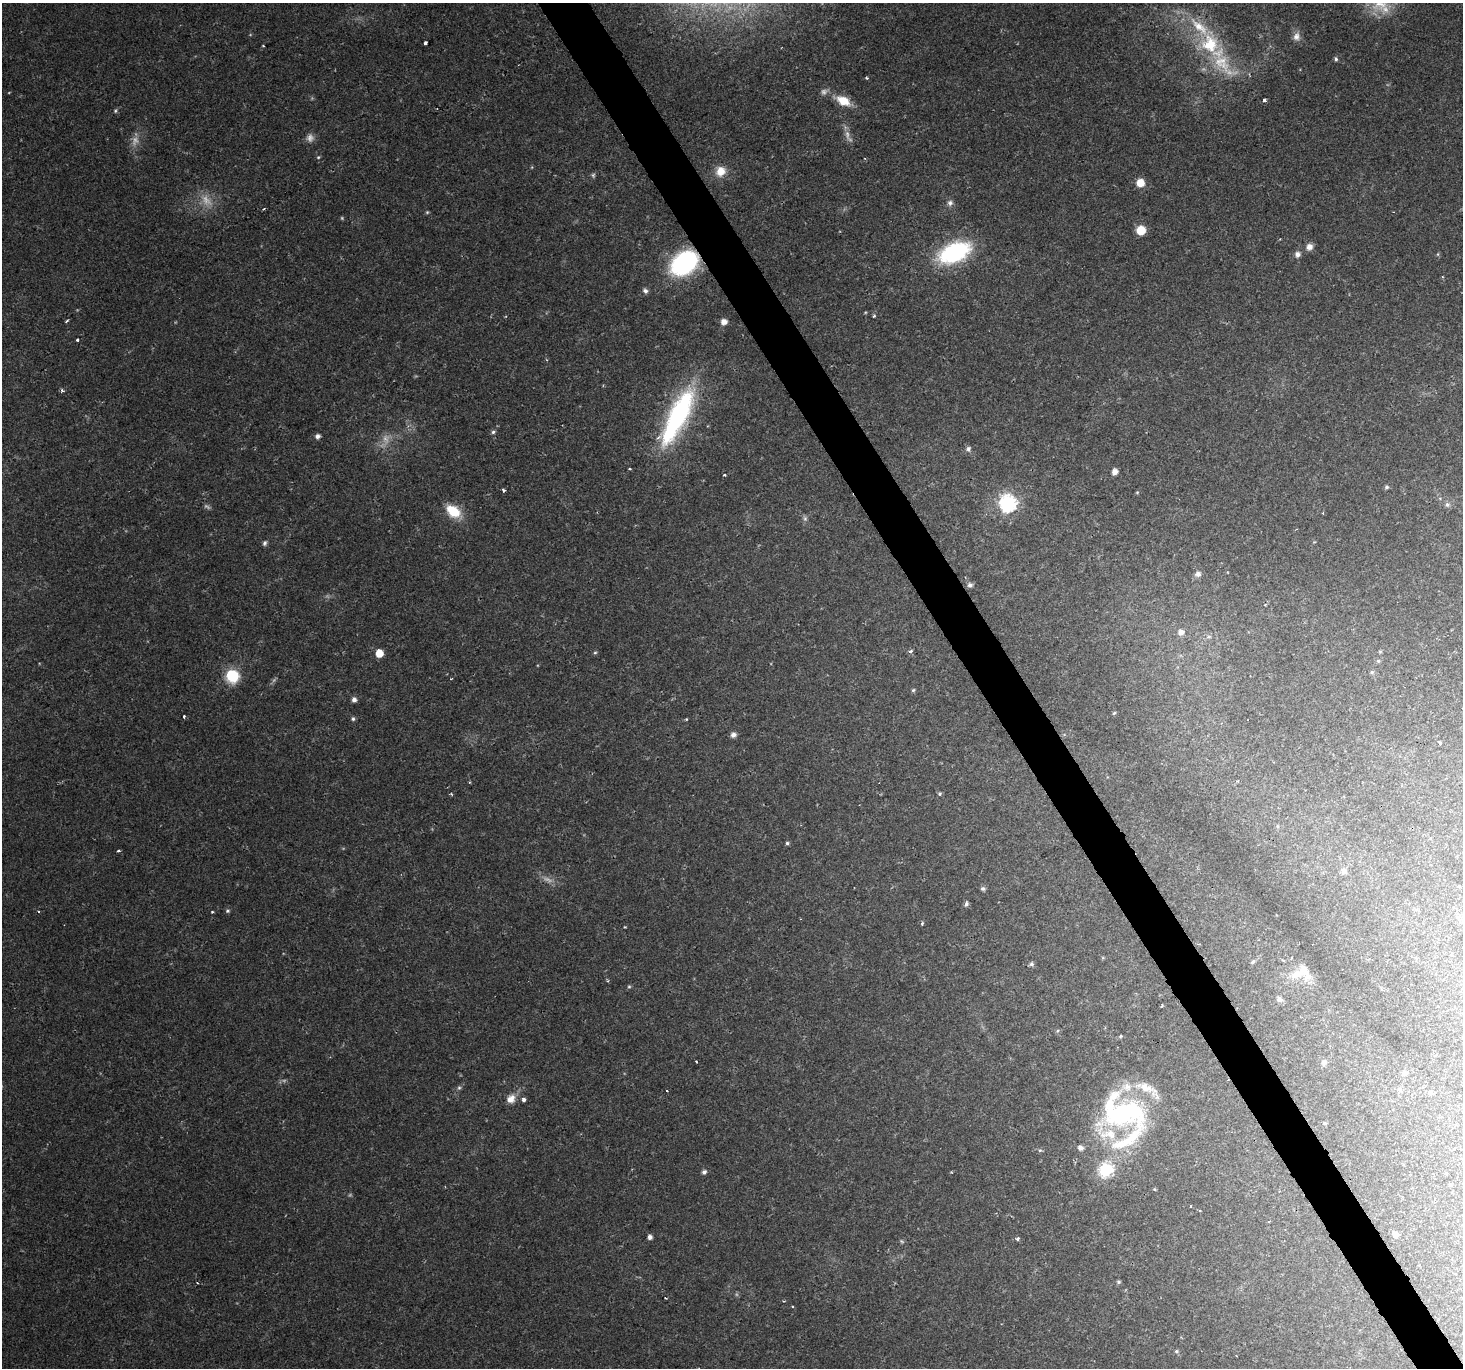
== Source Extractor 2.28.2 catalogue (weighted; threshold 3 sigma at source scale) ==
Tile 6 of 4 x 4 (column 2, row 2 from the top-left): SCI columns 1719-3179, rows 3041-4406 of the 6101 x 5900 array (HDU 1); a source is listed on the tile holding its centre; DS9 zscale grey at full resolution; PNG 1465 x 1370 px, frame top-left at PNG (2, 3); no overlay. Shown black and unused: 3% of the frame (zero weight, under 2 of 3 exposures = <1% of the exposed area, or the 3 px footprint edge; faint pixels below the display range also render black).
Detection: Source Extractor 2.28.2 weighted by HDU 2 'WHT'; one run over the whole footprint, this tile lists its part. Background 0.0287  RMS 0.0029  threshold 0.0131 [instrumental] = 3 sigma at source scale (4.5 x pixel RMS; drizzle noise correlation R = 1.50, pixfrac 1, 0.0396/0.0396 arcsec/px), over >= 5 px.
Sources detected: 127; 10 too faint to see at this stretch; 4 cosmic-ray / hot-pixel residue — not listed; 7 inside a brighter listed object's ellipse — not listed separately; the other 106 listed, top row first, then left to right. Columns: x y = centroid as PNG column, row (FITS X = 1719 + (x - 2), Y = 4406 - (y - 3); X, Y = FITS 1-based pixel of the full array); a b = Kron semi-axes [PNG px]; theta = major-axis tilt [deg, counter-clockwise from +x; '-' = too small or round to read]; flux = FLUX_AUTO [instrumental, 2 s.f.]
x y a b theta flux
1296 36 12 10 75 1.9
425 43 3 3 - 1.7
263 46 3 2 - 0.21
1336 59 6 4 -78 0.55
1221 60 68 23 -56 22
867 78 4 3 - 0.31
1264 100 3 3 - 1.2
843 101 15 9 -27 5.6
115 111 6 5 - 0.44
847 134 15 6 -80 1.7
318 157 5 4 - 0.36
721 171 13 12 - 3.8
593 175 6 5 - 0.51
1140 183 6 6 - 4.8
950 203 8 7 - 1.1
427 212 4 4 - 0.33
1141 230 7 7 - 6.5
1309 247 8 7 - 1.8
954 252 25 14 24 42
1297 254 6 6 - 1.4
1438 254 6 3 71 0.33
684 263 22 16 36 48
645 291 6 6 - 0.99
874 316 3 3 - 0.55
67 321 4 2 - 0.5
724 322 6 6 - 2.1
77 340 3 3 - 0.43
62 391 5 5 - 0.54
678 416 74 21 64 46
493 432 6 5 - 0.6
317 436 5 5 - 1.2
968 449 7 6 - 0.92
629 469 3 2 - 0.29
1115 471 5 5 - 2
724 475 3 3 - 0.87
1386 487 5 5 - 0.57
504 490 3 3 - 0.88
1137 492 5 3 - 0.26
1008 503 7 7 - 93
1447 504 7 7 - 0.92
453 511 17 11 -37 8.3
805 518 7 5 -70 0.7
265 543 7 5 73 0.72
1198 574 7 6 - 1.2
970 585 5 5 - 1
1265 604 4 3 - 0.22
1181 632 7 7 - 1.8
1209 637 6 4 -17 0.45
910 651 6 4 27 0.56
379 653 6 5 - 5.8
595 653 5 3 - 0.35
1378 661 5 4 - 0.43
1372 672 5 5 - 0.5
232 676 12 11 - 12
451 679 3 3 - 0.26
913 690 5 5 - 0.44
354 700 6 5 - 1.2
1114 713 4 4 - 0.39
184 716 3 3 - 0.44
353 719 6 5 - 0.56
686 719 3 3 - 0.32
733 735 6 6 - 1.4
1440 743 3 3 - 0.58
940 794 5 5 - 0.46
787 843 4 4 - 0.51
118 851 3 2 - 0.66
1343 871 7 7 - 1.4
983 889 6 5 - 0.75
966 904 7 4 67 0.76
38 911 3 2 - 0.3
227 911 6 5 - 0.52
212 912 3 3 - 0.33
1458 917 6 5 - 0.52
922 923 5 4 - 0.38
1253 962 6 4 41 0.55
1031 964 6 6 - 0.67
1297 974 24 11 18 4.6
629 987 6 4 0 0.34
1279 999 8 7 - 1
1162 1006 3 2 - 0.38
1057 1031 6 4 33 0.42
1121 1036 5 4 - 0.37
696 1062 3 2 - 0.31
1324 1062 7 6 - 1
1404 1073 8 7 - 0.97
459 1088 6 5 - 0.58
1400 1090 6 6 - 0.59
1430 1093 6 5 - 0.57
511 1099 12 9 41 2.7
524 1099 4 3 - 1.4
1123 1113 49 34 -10 58
1325 1123 5 4 - 0.4
1080 1148 6 5 - 1.3
1040 1150 6 3 18 0.39
1106 1170 7 6 - 48
704 1172 6 5 - 0.87
1154 1189 4 4 - 0.29
1191 1206 2 2 - 0.28
1395 1234 6 5 - 2.1
650 1237 5 5 - 1.2
1018 1239 3 3 - 1.1
902 1241 7 4 -21 0.43
1118 1282 5 4 - 0.46
197 1283 3 3 - 0.25
783 1301 4 3 - 0.29
1176 1351 6 4 22 0.45
Overlapping masked pixels (flux is a lower limit): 1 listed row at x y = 684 263